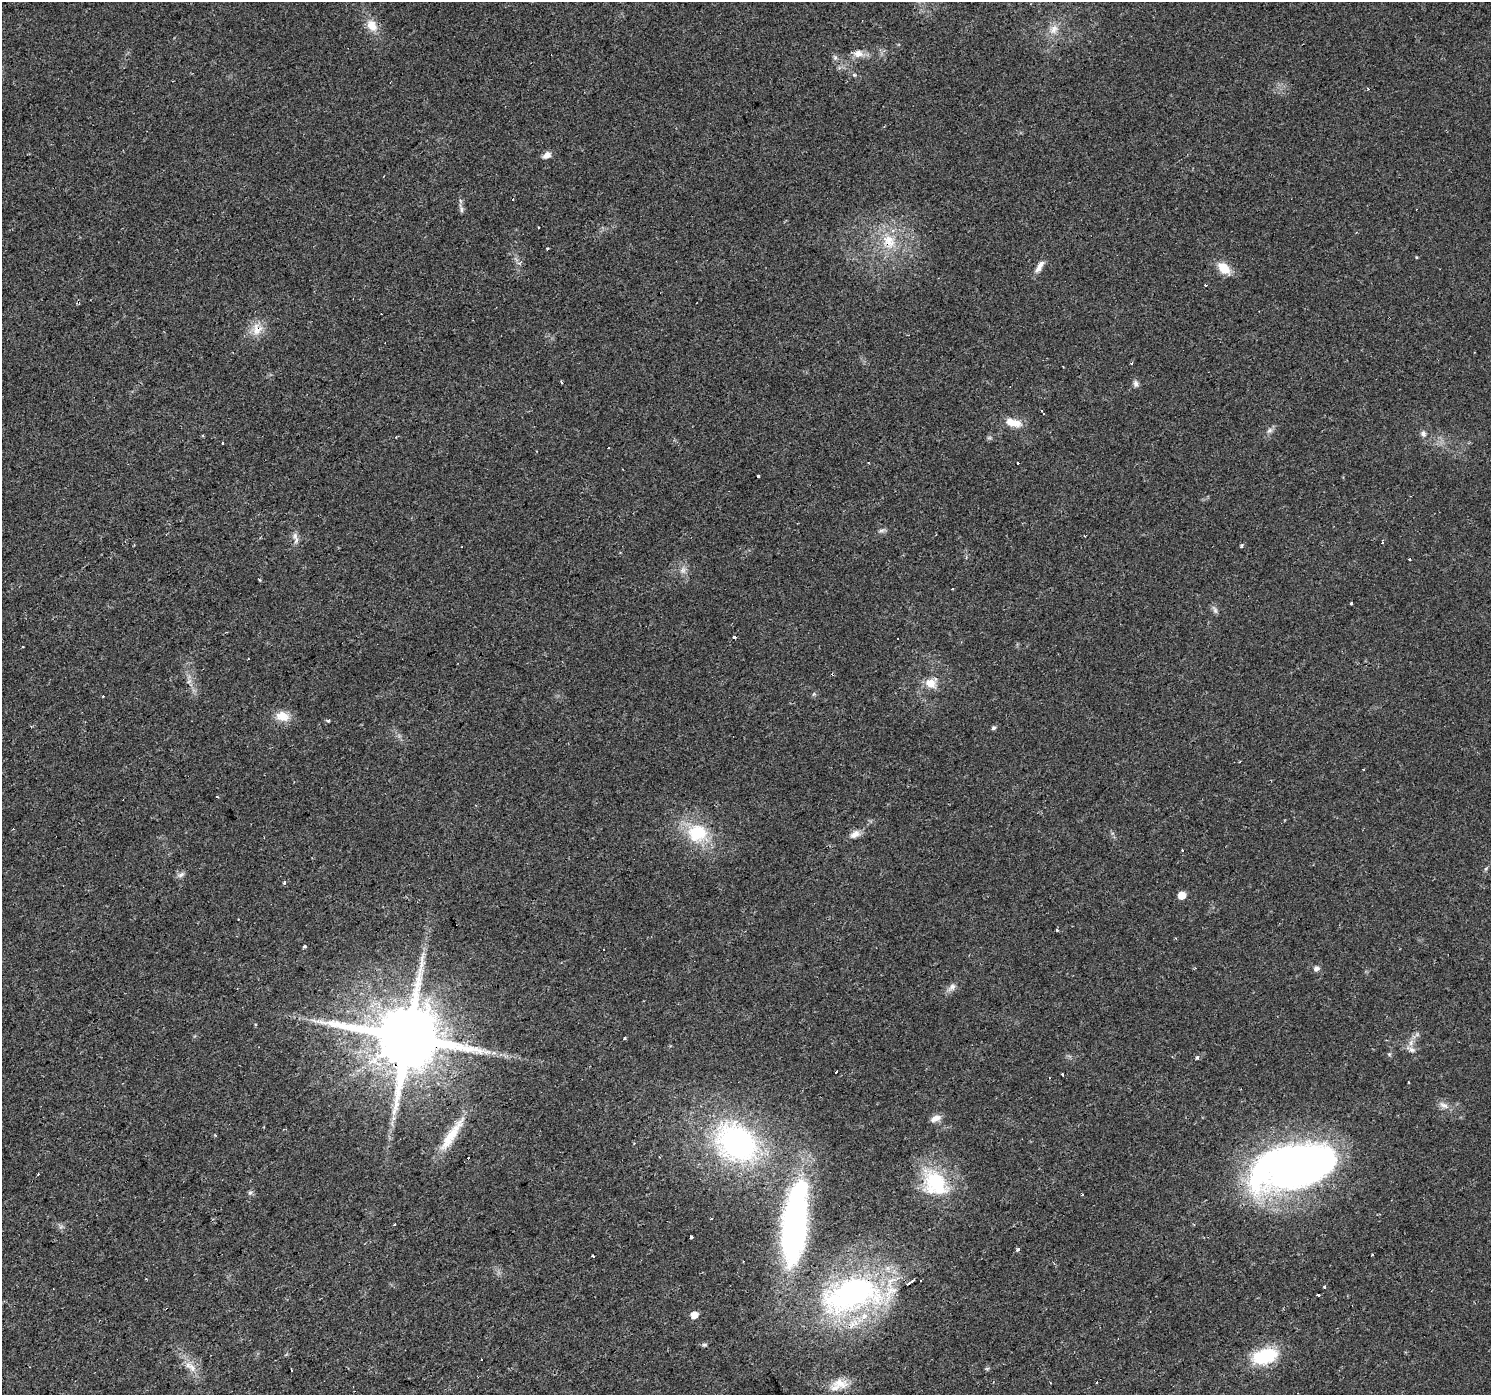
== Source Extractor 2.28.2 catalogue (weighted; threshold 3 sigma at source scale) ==
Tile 7 of 4 x 4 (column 3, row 2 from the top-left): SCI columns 2981-4469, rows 2979-4371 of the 5959 x 5893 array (HDU 1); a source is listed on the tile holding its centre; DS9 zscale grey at full resolution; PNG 1493 x 1397 px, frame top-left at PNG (2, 2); no overlay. Shown black and unused: <1% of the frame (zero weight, under 2 of 3 exposures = <1% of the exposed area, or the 3 px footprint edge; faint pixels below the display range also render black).
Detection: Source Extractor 2.28.2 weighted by HDU 2 'WHT'; one run over the whole footprint, this tile lists its part. Background 0.0205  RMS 0.0033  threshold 0.0149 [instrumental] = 3 sigma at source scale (4.5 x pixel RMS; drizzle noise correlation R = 1.50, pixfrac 1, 0.0396/0.0396 arcsec/px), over >= 5 px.
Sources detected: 113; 2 inside a brighter object's white glare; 26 cosmic-ray / hot-pixel residue — not listed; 3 inside a brighter listed object's ellipse — not listed separately; the other 82 listed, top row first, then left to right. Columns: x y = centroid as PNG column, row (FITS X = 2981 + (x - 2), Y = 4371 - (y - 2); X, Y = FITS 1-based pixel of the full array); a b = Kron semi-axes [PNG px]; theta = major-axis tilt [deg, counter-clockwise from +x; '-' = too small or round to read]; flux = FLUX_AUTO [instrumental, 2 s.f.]
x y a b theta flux
372 25 16 11 -59 4.5
1054 29 14 10 61 3
858 54 13 10 28 2.6
835 57 7 5 -68 0.79
854 74 5 4 - 0.55
884 127 4 3 - 0.27
547 155 10 7 29 1.8
513 199 3 3 - 1.1
461 209 11 4 -85 0.94
889 241 24 19 -51 11
548 249 3 3 - 1
1039 267 17 6 59 2.4
1224 268 15 10 -44 5.9
1205 285 3 3 - 1.8
256 330 20 10 -81 4.1
1132 363 3 3 - 1.2
562 382 3 3 - 1.1
1136 384 9 6 -82 1.1
1042 412 5 2 - 0.81
1013 423 22 10 -13 4.7
1269 430 9 6 39 1.1
1423 434 8 7 - 1.1
203 435 3 3 - 0.34
1017 463 3 3 - 1.1
758 476 3 3 - 1.2
881 530 9 4 1 0.81
295 538 19 6 -78 1.8
1382 542 3 2 - 0.67
1242 545 5 3 - 0.39
683 570 10 8 61 1.6
259 580 3 2 - 0.55
953 588 2 2 - 0.41
1351 603 3 3 - 4.6
1215 610 12 6 -64 1
734 637 4 3 - 2.6
23 647 3 2 - 0.39
189 681 7 4 35 0.78
930 683 10 8 6 4.5
282 716 18 12 -13 4.6
328 720 3 3 - 1.4
994 728 5 5 - 0.75
217 796 3 2 - 0.53
697 833 25 22 -12 17
855 834 15 9 28 2.3
1486 868 6 4 21 0.44
181 875 10 3 40 0.75
284 882 4 3 - 0.7
1182 895 5 5 - 5.1
1057 930 3 3 - 2.8
304 946 4 3 - 0.54
603 949 3 3 - 0.71
422 960 17 7 -75 2.4
1316 968 8 6 31 1.1
952 987 12 8 47 1.7
408 1037 18 16 7 3900
625 1038 3 3 - 3.1
1412 1050 10 8 -24 1.6
494 1053 7 4 -17 0.8
1197 1057 4 3 - 1
836 1072 3 3 - 0.79
1063 1075 3 3 - 1.3
1444 1105 16 7 -27 2.1
936 1118 14 8 24 2.1
215 1135 3 3 - 0.35
452 1135 53 10 56 10
737 1143 44 34 -33 79
1292 1167 80 40 13 200
935 1182 37 34 -20 21
250 1193 6 5 - 0.66
1082 1194 3 2 - 0.42
711 1219 3 2 - 0.39
794 1227 75 26 85 94
691 1237 3 3 - 2
1017 1249 3 3 - 2.3
1325 1287 3 3 - 2.2
851 1295 82 42 15 86
694 1315 5 5 - 4.5
704 1345 7 5 13 0.62
1265 1356 30 17 19 17
192 1367 14 9 -58 3.2
987 1369 6 4 1 0.44
840 1383 24 13 -6 5.6
Overlapping masked pixels (flux is a lower limit): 5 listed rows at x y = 889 241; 256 330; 408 1037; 1292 1167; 851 1295